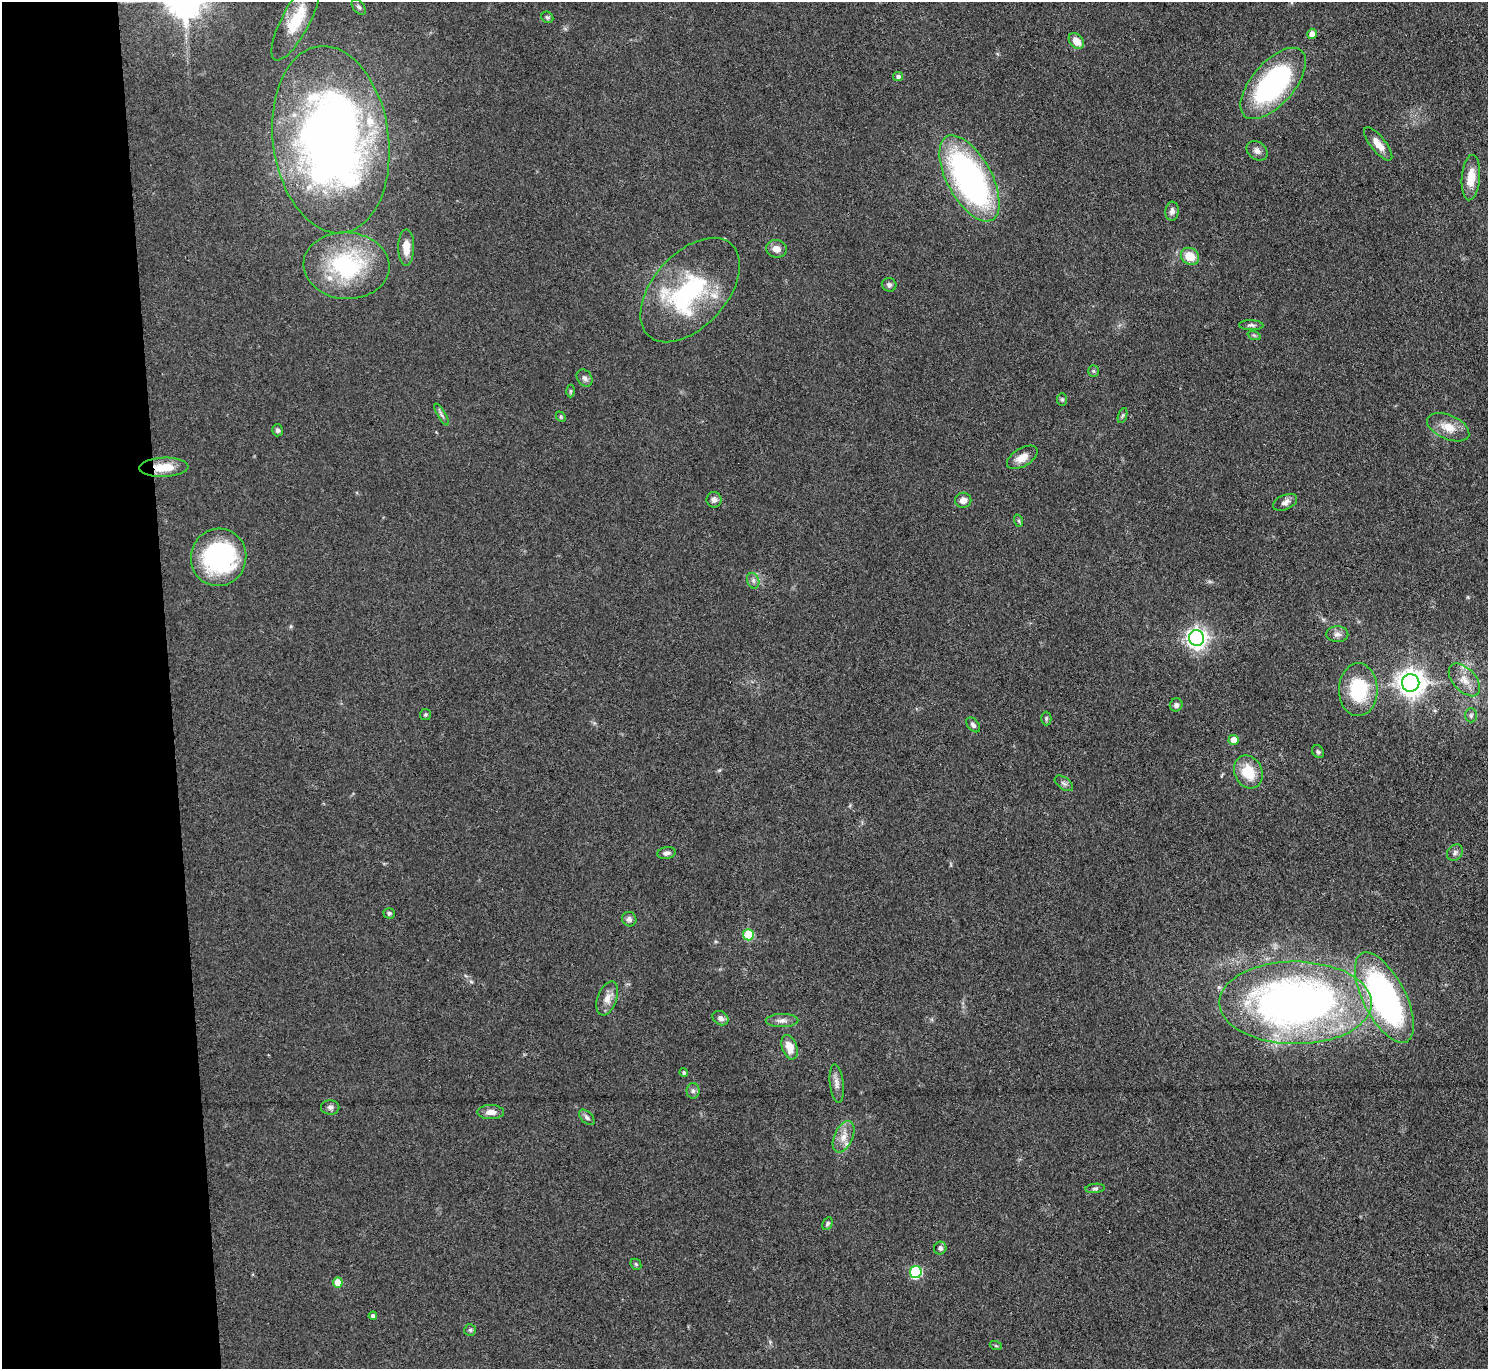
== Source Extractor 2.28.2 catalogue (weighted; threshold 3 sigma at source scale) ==
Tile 4 of 3 x 3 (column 1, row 2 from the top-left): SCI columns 1-1486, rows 1490-2856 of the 4458 x 4433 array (HDU 1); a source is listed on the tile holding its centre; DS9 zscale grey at full resolution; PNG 1490 x 1371 px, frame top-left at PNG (2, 2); each listed source drawn as its Kron ellipse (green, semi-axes under 4 px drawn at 4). Shown black and unused: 11% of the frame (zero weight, under 3 of 4 exposures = <1% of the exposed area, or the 3 px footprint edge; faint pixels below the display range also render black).
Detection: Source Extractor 2.28.2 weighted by HDU 2 'WHT'; one run over the whole footprint, this tile lists its part. Background 0.0958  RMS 0.0066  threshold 0.0298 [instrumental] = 3 sigma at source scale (4.5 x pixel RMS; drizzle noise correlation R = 1.50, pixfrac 1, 0.05/0.05 arcsec/px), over >= 5 px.
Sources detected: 85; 2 inside a brighter object's white glare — neither listed nor drawn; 4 inside a brighter listed object's ellipse — not listed separately; the other 79 listed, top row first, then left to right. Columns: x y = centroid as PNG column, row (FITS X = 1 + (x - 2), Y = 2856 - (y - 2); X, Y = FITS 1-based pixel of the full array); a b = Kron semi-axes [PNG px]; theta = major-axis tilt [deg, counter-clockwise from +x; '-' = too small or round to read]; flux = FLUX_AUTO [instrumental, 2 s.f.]
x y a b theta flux
359 7 9 5 -51 1.7
547 17 6 5 - 1.3
295 21 43 14 62 22
1312 34 5 4 - 4.6
1076 41 9 6 -50 7.6
898 76 5 4 - 1.9
1273 83 43 21 49 110
331 140 94 58 -82 500
1378 144 20 7 -51 7.1
1257 151 11 8 -36 3.3
969 178 47 22 -61 200
1471 178 23 9 85 11
1172 211 9 6 85 3.2
406 247 18 8 90 7.7
776 249 10 9 - 4.8
1190 256 9 8 - 12
346 266 43 33 -4 71
889 285 7 6 - 2
690 290 62 37 48 82
1251 325 12 5 0 1.8
1254 335 7 4 -19 1.1
1093 371 6 5 - 1
585 378 9 7 -53 2.5
570 391 6 4 -90 1
1062 400 6 5 - 1
441 414 12 4 -59 1.7
1123 415 8 3 71 1.1
561 417 6 4 -47 0.88
1448 427 22 12 -24 10
277 430 6 5 - 1.7
1022 457 17 9 31 6.9
164 467 24 9 2 13
714 500 8 7 - 2.5
963 500 8 7 - 4.3
1285 502 13 7 24 3.2
1019 521 6 4 -71 1
219 557 29 27 74 90
753 581 8 6 -71 2
1337 634 11 8 -2 3.2
1197 638 8 7 - 350
1464 680 20 11 -48 8.3
1411 683 9 9 - 690
1358 690 26 19 89 38
1176 705 6 6 - 2.4
425 715 5 5 - 1.1
1471 715 7 5 89 1.5
1046 718 7 5 -90 1.1
973 725 8 5 -49 2.1
1234 740 5 5 - 8.8
1318 752 7 5 -54 1.3
1248 772 17 13 -65 18
1064 783 10 6 -36 2.2
666 853 9 5 8 2.2
1455 853 9 7 44 2.3
389 913 5 5 - 1.5
629 919 7 7 - 2.7
748 935 5 5 - 28
1384 997 49 21 -63 190
607 998 17 9 70 6
1295 1003 76 41 0 390
720 1018 8 6 -31 3.1
782 1021 16 6 2 3.7
790 1047 12 7 -72 8.6
684 1072 4 4 - 0.99
837 1084 19 6 -84 4.2
693 1091 8 6 89 1.9
330 1107 9 7 -1 2.2
491 1112 13 7 0 5
587 1117 9 5 -46 1.8
843 1137 16 9 66 7.2
1095 1188 10 4 5 1.4
827 1224 7 4 62 1.1
940 1248 6 6 - 2
636 1264 6 5 - 1.1
916 1272 6 6 - 65
338 1282 5 5 - 12
373 1316 4 4 - 2.3
470 1330 6 6 - 1.2
996 1346 6 4 -19 0.82
Overlapping masked pixels (flux is a lower limit): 3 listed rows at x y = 331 140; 164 467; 1295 1003